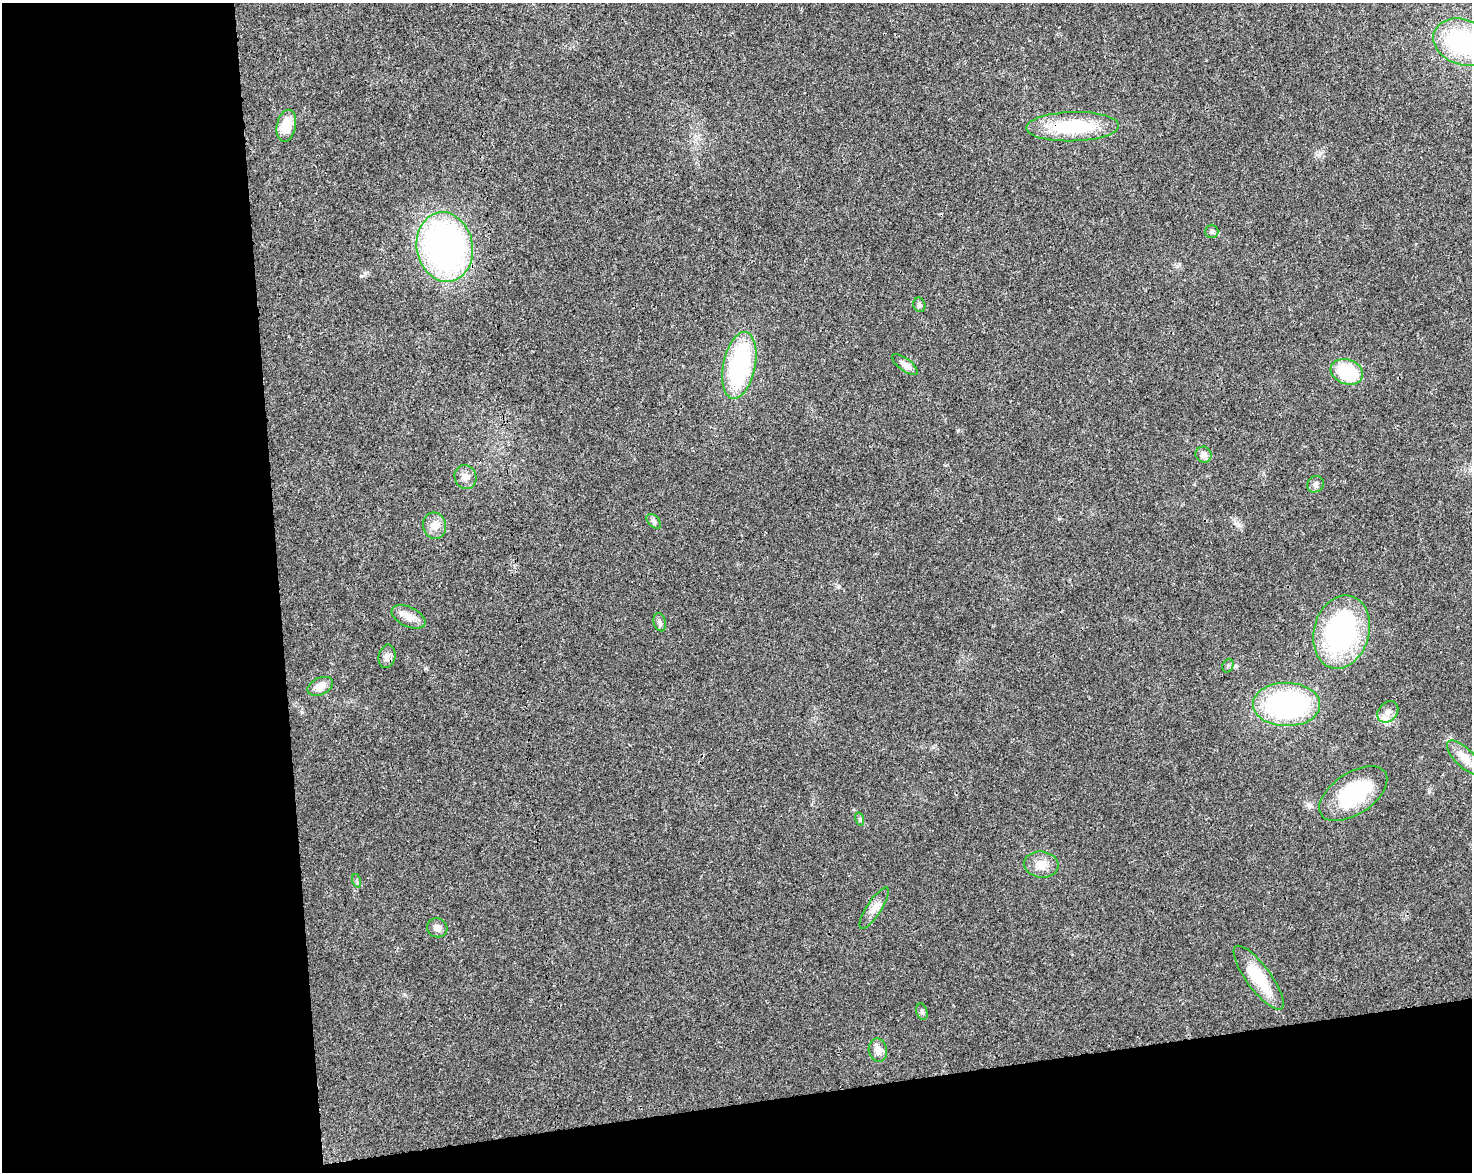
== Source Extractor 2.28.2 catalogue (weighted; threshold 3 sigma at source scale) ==
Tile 10 of 3 x 4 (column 1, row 4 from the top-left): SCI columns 69-1538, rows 56-1225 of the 4503 x 4793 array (HDU 1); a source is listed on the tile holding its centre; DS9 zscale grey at full resolution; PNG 1474 x 1174 px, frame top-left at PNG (2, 3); each listed source drawn as its Kron ellipse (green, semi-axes under 4 px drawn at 4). Shown black and unused: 25% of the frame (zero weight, under 3 of 4 exposures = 5% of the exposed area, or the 3 px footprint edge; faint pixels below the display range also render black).
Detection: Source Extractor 2.28.2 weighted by HDU 2 'WHT'; one run over the whole footprint, this tile lists its part. Background 0.0167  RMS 0.0027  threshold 0.0123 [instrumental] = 3 sigma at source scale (4.5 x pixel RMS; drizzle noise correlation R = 1.50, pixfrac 1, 0.0396/0.0396 arcsec/px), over >= 5 px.
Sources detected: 32; all 32 listed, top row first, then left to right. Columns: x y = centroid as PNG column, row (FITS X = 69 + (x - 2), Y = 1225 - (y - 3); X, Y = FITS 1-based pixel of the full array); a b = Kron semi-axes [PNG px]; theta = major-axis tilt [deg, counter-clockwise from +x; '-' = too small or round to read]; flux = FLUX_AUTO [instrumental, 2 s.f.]
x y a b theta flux
1462 42 30 22 -21 31
286 126 16 9 78 6.1
1073 127 46 14 2 18
1212 231 7 6 - 0.65
445 247 35 28 -79 92
919 305 7 6 - 0.71
739 365 34 16 78 37
905 365 15 6 -37 1.5
1347 372 17 12 -19 14
1203 455 8 7 - 1.7
465 477 12 10 -69 1.9
1315 484 9 7 42 0.98
654 521 9 5 -46 0.69
435 526 13 11 -75 2.3
408 617 18 10 -26 2.6
660 622 9 6 -75 0.82
1341 632 37 27 74 52
387 656 12 8 77 1.4
1228 666 7 5 68 0.5
320 686 13 8 25 2.8
1286 704 33 22 -1 49
1388 712 11 9 47 1.8
1464 757 22 9 -45 3.4
1353 794 38 20 34 20
860 819 7 4 -73 0.42
1041 865 17 13 -7 3.3
357 881 7 4 -71 0.44
874 908 24 7 57 2.4
437 928 10 9 - 1.5
1259 978 38 12 -54 12
922 1012 8 5 -71 0.61
878 1050 12 9 -80 2.2
Overlapping masked pixels (flux is a lower limit): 1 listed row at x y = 1073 127
Isophote crosses this tile's border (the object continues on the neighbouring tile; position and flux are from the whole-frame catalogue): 1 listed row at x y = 1462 42
Unlisted compact peaks at least as high as the median listed source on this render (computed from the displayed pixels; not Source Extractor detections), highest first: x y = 958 430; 839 586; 425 668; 1429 791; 1309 806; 933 747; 1319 155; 302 712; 361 276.